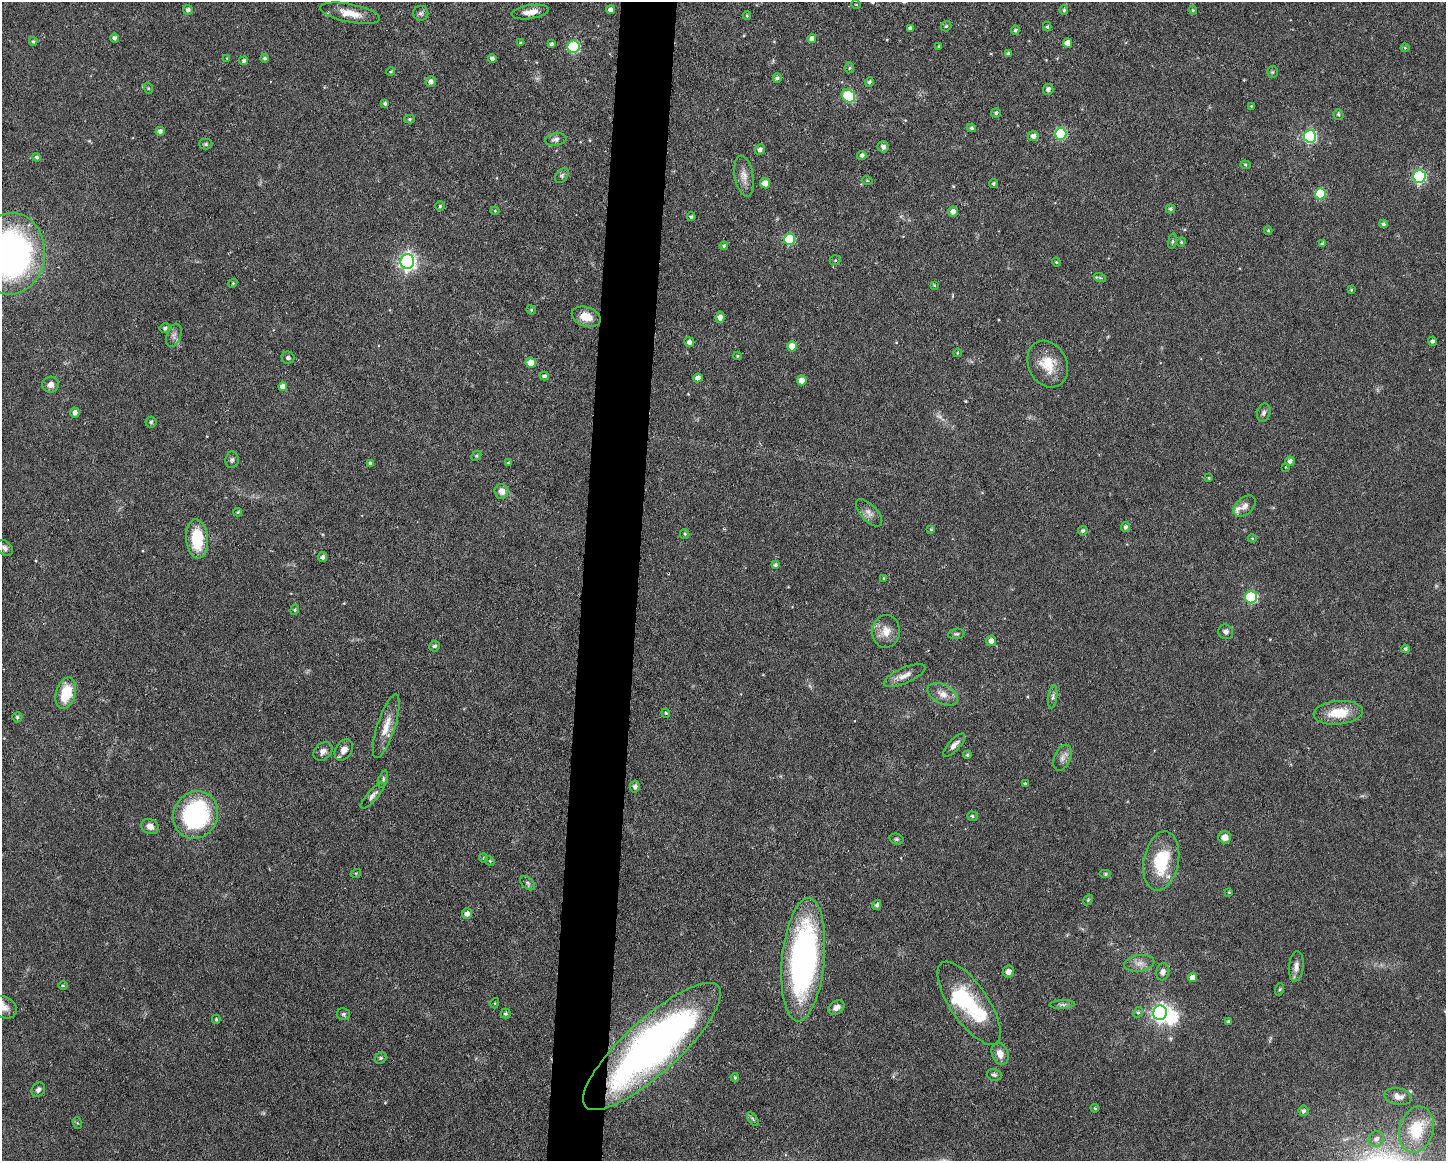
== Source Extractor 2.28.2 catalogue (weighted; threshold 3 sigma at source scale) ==
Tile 8 of 3 x 4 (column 2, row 3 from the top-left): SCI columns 1666-3109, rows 1160-2318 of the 4662 x 4637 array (HDU 1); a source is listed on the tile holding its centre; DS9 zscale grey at full resolution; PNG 1448 x 1163 px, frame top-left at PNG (2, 2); each listed source drawn as its Kron ellipse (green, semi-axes under 4 px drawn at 4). Shown black and unused: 4% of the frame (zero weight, under 3 of 6 exposures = <1% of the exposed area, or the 3 px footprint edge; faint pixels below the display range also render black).
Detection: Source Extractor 2.28.2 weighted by HDU 2 'WHT'; one run over the whole footprint, this tile lists its part. Background 0.0934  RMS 0.0049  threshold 0.0202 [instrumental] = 3 sigma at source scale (4.09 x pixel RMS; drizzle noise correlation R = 1.36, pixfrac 0.8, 0.05/0.05 arcsec/px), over >= 5 px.
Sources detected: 199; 1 too faint to see at this stretch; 1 inside a brighter object's white glare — neither listed nor drawn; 3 inside a brighter listed object's ellipse — not listed separately; the other 194 listed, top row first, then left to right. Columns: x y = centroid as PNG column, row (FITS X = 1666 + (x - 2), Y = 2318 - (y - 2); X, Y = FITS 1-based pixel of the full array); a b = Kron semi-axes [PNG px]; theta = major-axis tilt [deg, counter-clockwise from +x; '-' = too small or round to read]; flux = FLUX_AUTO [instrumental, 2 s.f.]
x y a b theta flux
856 4 4 3 - 0.36
188 10 5 4 - 1.4
611 10 4 4 - 2
1064 10 5 4 - 0.67
1193 10 4 3 - 0.51
530 12 19 7 9 4.4
350 13 30 9 -11 7.5
421 13 7 7 - 1.3
747 16 4 4 - 0.56
946 26 5 5 - 0.68
1047 27 5 4 - 0.61
910 28 4 3 - 1.1
1015 30 5 4 - 0.68
114 38 4 4 - 1.3
812 39 4 4 - 1.7
33 41 4 3 - 0.71
521 43 4 4 - 0.73
1068 43 4 4 - 3.7
551 44 4 4 - 0.93
573 47 6 6 - 42
939 47 3 3 - 0.69
1405 48 4 4 - 0.45
1008 53 4 3 - 0.79
227 58 4 4 - 0.4
265 58 4 4 - 0.85
492 58 4 4 - 1.4
244 61 4 4 - 1.1
849 68 5 4 - 0.72
391 71 4 3 - 0.49
1272 72 5 5 - 0.65
777 78 5 4 - 0.93
431 81 5 5 - 2
869 82 4 4 - 0.93
148 88 6 3 -72 0.47
1048 89 5 5 - 1.4
848 96 7 6 - 27
385 103 3 3 - 0.98
1251 106 4 4 - 0.35
996 113 5 4 - 0.91
1338 114 5 5 - 0.78
409 119 5 4 - 0.75
971 128 4 4 - 0.82
160 131 4 4 - 1.5
1061 134 6 6 - 37
1033 136 5 5 - 2
1310 136 6 6 - 62
556 139 11 6 8 1.7
206 144 6 5 - 0.83
883 147 5 5 - 1.5
760 150 5 5 - 1.5
862 155 4 4 - 1.2
37 157 4 4 - 0.86
1245 165 5 4 - 0.63
562 176 8 5 50 1
744 176 21 9 -80 4.1
1419 176 6 6 - 66
867 180 5 3 - 0.39
765 183 5 5 - 4
993 184 4 4 - 0.68
1320 194 5 5 - 24
440 206 5 4 - 0.65
1170 209 4 4 - 0.84
495 211 4 4 - 0.43
953 212 5 5 - 2.7
691 217 4 3 - 0.71
1383 224 4 4 - 0.83
1268 230 4 4 - 0.53
789 239 6 5 - 30
1172 241 8 4 81 0.83
1181 242 5 4 - 0.53
1322 244 4 3 - 0.8
724 246 4 4 - 0.67
11 254 41 34 86 170
835 260 5 5 - 0.52
407 262 7 7 - 180
1056 262 4 4 - 0.46
1100 278 6 4 -19 0.67
233 283 4 3 - 0.44
934 285 4 3 - 0.44
1351 290 4 3 - 0.51
531 310 5 4 - 0.6
586 317 15 9 -19 6.6
720 317 6 4 81 2.2
165 328 5 5 - 1.1
174 335 12 7 72 2.1
1432 341 5 4 - 1.2
689 342 5 5 - 1.7
792 346 5 5 - 5.1
957 353 4 3 - 0.35
738 356 4 4 - 0.5
288 358 6 6 - 0.93
531 363 5 5 - 4.8
1048 364 24 19 -63 11
544 376 5 4 - 1.1
698 378 4 4 - 2.3
802 380 5 4 - 3.4
51 385 8 8 - 2.7
283 387 4 4 - 3
75 413 5 4 - 1.9
1264 413 9 6 76 1.5
151 422 5 5 - 0.72
476 456 5 4 - 0.6
232 460 8 6 83 1.2
1290 461 5 4 - 1.6
370 463 4 4 - 0.94
508 463 4 4 - 0.4
1285 467 2 2 - 0.35
1209 478 4 3 - 0.46
501 491 7 7 - 3.4
1245 506 13 8 43 2.6
238 512 4 4 - 0.53
869 513 17 8 -47 2.8
1125 527 5 4 - 1.1
931 529 4 4 - 0.51
1083 531 5 4 - 0.91
685 534 5 4 - 0.58
1252 538 4 3 - 0.44
197 539 20 11 -85 18
5 548 9 6 -41 1.6
322 557 5 4 - 1.3
775 565 4 4 - 0.93
883 578 4 3 - 0.36
1251 597 6 6 - 42
295 610 5 4 - 0.6
886 631 16 13 86 5.7
1226 632 8 7 - 1.8
956 634 8 5 9 0.94
991 641 5 5 - 2.7
434 646 5 5 - 1.1
1405 649 4 4 - 0.81
905 676 22 8 24 4.1
66 693 16 10 74 14
943 694 16 9 -26 4.2
1053 697 12 4 82 1.3
666 713 4 4 - 0.51
1338 713 25 12 5 12
17 717 5 5 - 0.72
386 726 33 9 72 7.4
954 745 15 5 47 2.4
344 750 11 8 56 3.5
323 751 10 8 44 2.3
967 755 4 4 - 0.71
1062 758 14 8 67 2.6
383 779 9 4 73 0.86
1025 783 4 3 - 0.57
635 786 6 4 80 1.2
373 795 17 5 48 2
196 815 24 22 59 67
972 816 5 4 - 0.8
150 827 9 7 -23 3.2
1225 837 6 6 - 3.7
896 839 7 5 -15 0.84
483 858 4 4 - 0.51
490 861 5 4 - 0.52
1161 861 30 17 79 23
356 873 5 3 - 0.45
1106 874 6 4 0 0.65
528 883 9 5 -41 1.1
1229 892 4 3 - 0.41
1088 900 6 4 57 0.5
877 905 5 4 - 1.3
467 914 5 5 - 2.7
803 960 62 21 85 140
1139 963 15 8 8 3.2
1296 966 15 7 84 2.9
1008 972 6 5 - 2.4
1163 972 8 6 76 1.7
1192 977 5 4 - 4.1
63 986 5 3 - 0.44
1280 989 6 4 71 0.57
495 1003 5 3 - 0.38
969 1003 49 19 -56 29
1062 1004 13 4 3 1.2
4 1007 13 10 -28 3.6
836 1007 9 6 35 2.5
1138 1012 5 4 - 0.72
505 1013 5 5 - 0.88
1160 1013 7 6 - 150
343 1014 7 6 - 0.9
216 1019 4 4 - 0.51
1228 1022 4 4 - 0.82
652 1047 90 27 42 240
1000 1054 11 8 -71 3.9
381 1058 6 5 - 0.85
994 1075 7 6 - 1.2
735 1077 4 3 - 0.66
38 1090 7 6 - 1.5
1398 1097 13 8 -10 3.2
1095 1108 4 3 - 0.52
1303 1111 5 5 - 1.3
753 1119 8 4 -53 0.88
77 1123 6 4 -70 0.51
1416 1130 23 17 74 18
1376 1139 8 7 - 2.1
Overlapping masked pixels (flux is a lower limit): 1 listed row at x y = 652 1047
Isophote crosses this tile's border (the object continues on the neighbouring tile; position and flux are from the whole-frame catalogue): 2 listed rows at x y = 11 254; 4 1007